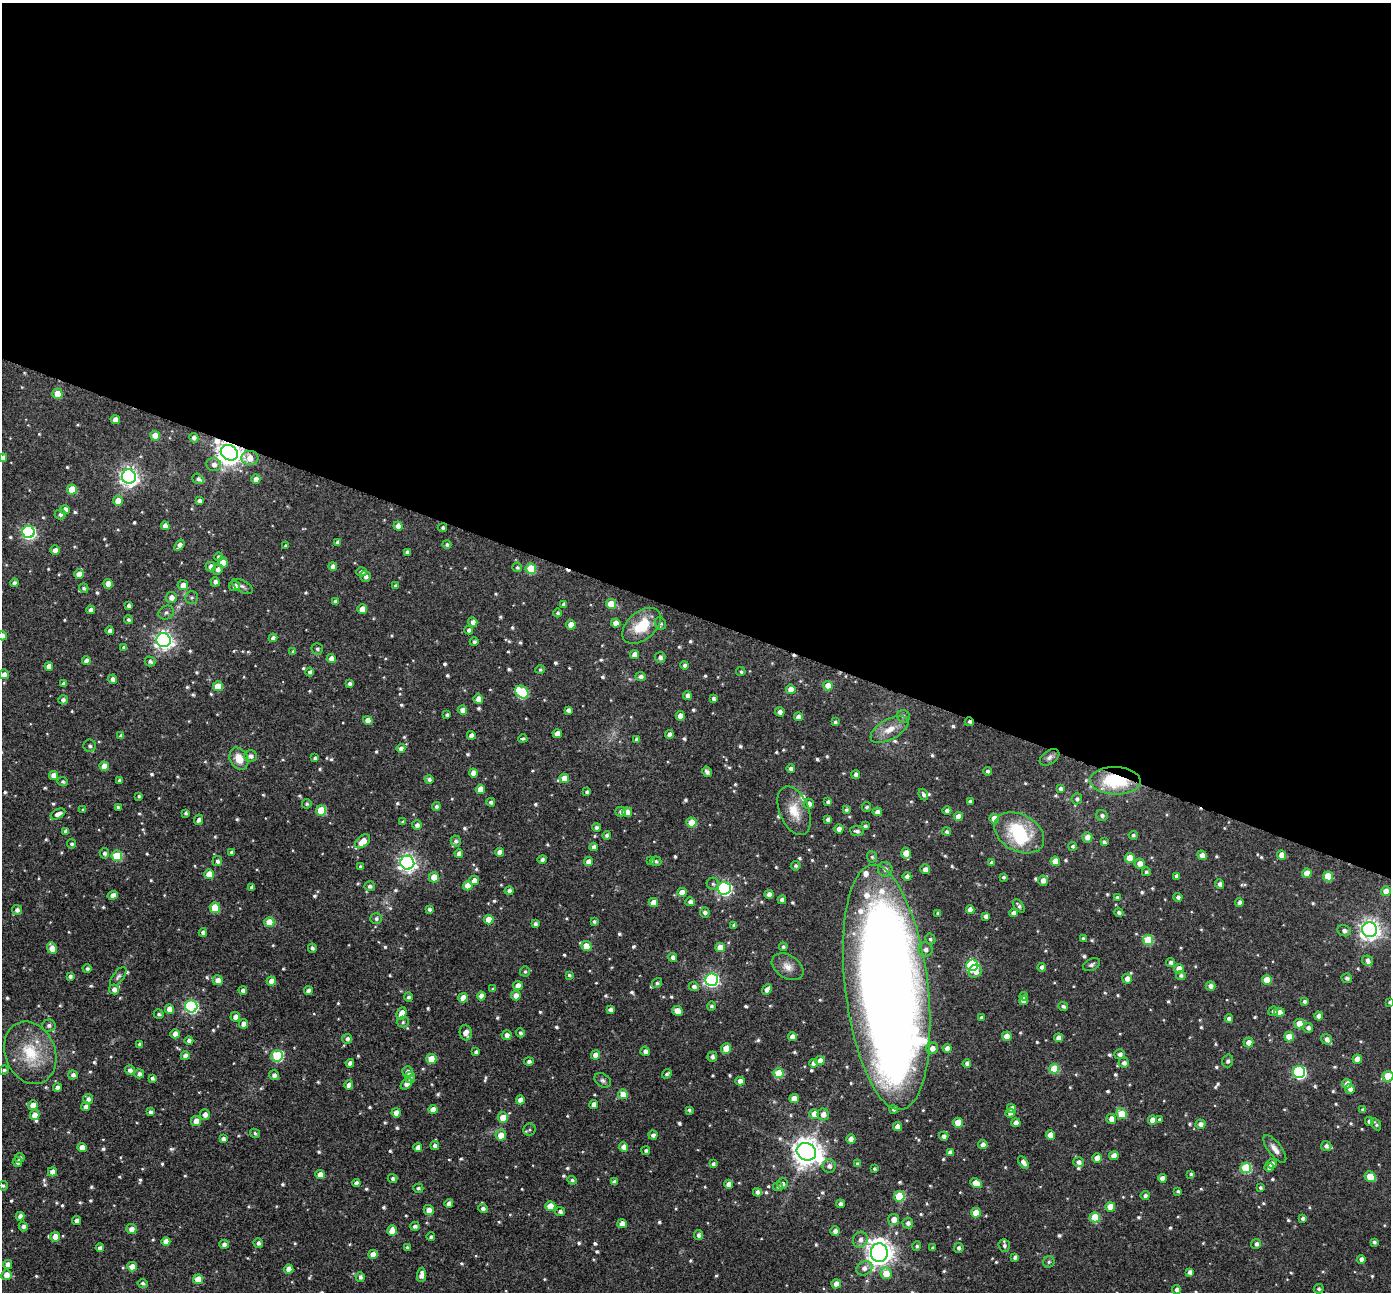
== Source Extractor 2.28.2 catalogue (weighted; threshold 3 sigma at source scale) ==
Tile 3 of 4 x 4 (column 3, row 1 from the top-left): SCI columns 2788-4176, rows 4020-5309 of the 5573 x 5589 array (HDU 1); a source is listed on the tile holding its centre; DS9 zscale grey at full resolution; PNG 1393 x 1294 px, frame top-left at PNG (2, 3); each listed source drawn as its Kron ellipse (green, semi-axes under 4 px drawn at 4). Shown black and unused: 48% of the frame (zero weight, under 8 of 16 exposures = <1% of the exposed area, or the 3 px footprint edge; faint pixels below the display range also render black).
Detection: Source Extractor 2.28.2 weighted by HDU 2 'WHT'; one run over the whole footprint, this tile lists its part. Background 0.0453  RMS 0.0065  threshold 0.0267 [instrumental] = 3 sigma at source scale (4.09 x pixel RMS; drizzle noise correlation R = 1.36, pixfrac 0.8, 0.05/0.05 arcsec/px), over >= 5 px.
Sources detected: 834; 1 too faint to see at this stretch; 2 inside a brighter object's white glare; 2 cosmic-ray / hot-pixel residue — neither listed nor drawn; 11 inside a brighter listed object's ellipse — not listed separately; of the other 818, all 500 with FLUX_AUTO >= 1.11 (the completeness limit of this list) listed and drawn (318 fainter detections not listed), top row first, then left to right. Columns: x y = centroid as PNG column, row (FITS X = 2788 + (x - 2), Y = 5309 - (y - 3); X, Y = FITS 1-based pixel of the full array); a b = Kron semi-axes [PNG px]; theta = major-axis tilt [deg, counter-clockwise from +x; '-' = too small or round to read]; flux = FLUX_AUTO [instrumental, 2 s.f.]
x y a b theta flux
57 394 5 5 - 14
115 420 4 4 - 4.4
155 436 5 4 - 10
194 438 5 4 - 2.3
229 453 9 7 -31 660
3 458 4 4 - 2.5
250 458 8 7 - 6.6
214 464 7 6 - 3.2
129 477 7 7 - 290
198 479 6 5 - 1.6
256 479 4 4 - 3.7
72 490 5 5 - 17
118 501 5 5 - 6.7
199 501 4 4 - 2
65 510 5 4 - 4.3
60 514 5 5 - 1.7
165 526 4 4 - 4.6
398 526 5 4 - 5.2
443 528 4 4 - 1.2
29 532 6 6 - 120
337 542 4 4 - 1.8
447 544 4 4 - 1.4
179 545 6 4 54 2.9
286 546 3 3 - 1.2
55 550 5 5 - 3.3
407 552 4 4 - 1.8
219 557 4 4 - 1.7
223 562 5 5 - 10
333 566 4 4 - 3.7
211 567 5 4 - 4.3
517 567 5 4 - 1.2
218 569 5 5 - 2.7
531 569 5 5 - 22
361 572 5 4 - 2.1
79 574 5 4 - 4.8
365 576 5 5 - 2.5
215 582 5 4 - 2.3
14 583 4 4 - 2
108 584 5 4 - 7.3
183 585 5 5 - 5
235 586 5 5 - 3
242 586 11 5 -29 1.9
396 586 4 4 - 1.5
84 588 5 4 - 1.5
171 597 5 5 - 3.6
192 597 6 6 - 1.4
335 601 4 4 - 1.1
564 604 4 4 - 2
611 604 5 5 - 15
129 605 4 4 - 1.6
362 609 5 4 - 9.1
91 610 4 4 - 2.7
166 613 8 6 26 1.6
558 613 4 4 - 1.2
128 620 4 4 - 1.3
473 622 5 4 - 3.4
616 623 5 4 - 5.7
660 624 6 5 - 1.5
571 625 5 4 - 6.8
642 626 22 14 41 19
469 630 4 4 - 2.3
110 631 4 4 - 2.3
2 636 5 4 - 2.5
273 638 4 4 - 2.3
164 640 7 7 - 290
474 642 4 4 - 1.6
124 647 4 4 - 1.9
317 649 6 6 - 1.6
293 652 4 4 - 1.3
635 655 4 4 - 5.3
660 657 5 5 - 2.3
331 659 4 4 - 3.6
86 661 4 4 - 3.9
150 661 5 5 - 1.9
685 665 4 4 - 1.8
49 666 4 4 - 4
540 670 4 4 - 1.1
310 672 4 4 - 1.5
741 672 5 4 - 1.1
4 674 5 4 - 2.8
641 676 5 4 - 2.1
112 679 5 4 - 2.4
64 684 4 4 - 1.9
349 684 4 4 - 1.7
218 686 5 5 - 12
828 686 5 4 - 8.5
791 689 5 4 - 6.7
522 692 7 5 -40 44
687 695 4 4 - 2.6
713 698 4 4 - 1.7
478 699 5 4 - 5.9
63 700 5 4 - 1.8
462 710 4 4 - 4.7
568 710 4 4 - 2.2
780 712 5 4 - 2.7
447 715 4 3 - 1.5
680 716 5 4 - 5.3
903 716 6 6 - 1.5
798 717 4 4 - 3.6
368 720 5 4 - 5.9
835 722 3 3 - 1.3
969 722 5 4 - 1.6
889 729 21 10 29 8.8
557 734 5 4 - 6.1
669 734 4 4 - 2.9
471 735 4 4 - 3.8
121 736 4 4 - 2.3
523 739 4 4 - 1.1
636 740 4 4 - 1.9
90 746 6 6 - 1.8
401 748 4 4 - 2.6
250 756 6 6 - 2.5
1049 757 11 6 35 2.2
315 758 4 3 - 1.3
239 759 12 8 -62 8.8
104 766 5 4 - 7
791 769 4 4 - 2
987 771 4 4 - 1.6
707 772 5 4 - 2
473 773 4 4 - 4
53 775 4 4 - 4.4
856 775 4 4 - 2.8
564 778 5 4 - 9.8
429 779 4 4 - 1.9
119 780 3 3 - 1.3
1115 781 25 14 -1 35
63 782 5 4 - 1.3
480 789 4 4 - 8.5
1060 789 4 3 - 1.7
587 792 4 3 - 1.4
923 795 6 4 -65 1.6
139 796 3 3 - 1.2
1077 799 5 5 - 1.5
491 802 4 4 - 1.6
828 802 4 4 - 1.3
970 802 4 3 - 1.8
307 804 5 4 - 1.2
809 804 5 5 - 3.5
436 806 4 4 - 1.7
118 807 4 3 - 1.1
867 807 5 4 - 1.2
83 810 4 3 - 1.2
321 810 5 5 - 19
846 810 4 3 - 1.2
621 811 5 5 - 1.9
794 811 25 14 -67 12
947 811 4 4 - 2
627 812 5 4 - 6.1
877 812 4 4 - 3.1
186 813 4 4 - 1.4
58 814 8 4 29 3.3
958 816 4 4 - 5.9
1102 816 6 5 - 1.8
828 819 4 4 - 2.2
994 819 5 5 - 9.6
198 820 5 4 - 2
403 822 4 4 - 1.2
691 822 5 5 - 9
417 825 5 5 - 2.3
865 826 4 3 - 1.3
596 827 4 4 - 1.8
839 829 4 4 - 4.7
65 831 4 4 - 2.1
857 831 7 5 -6 1.9
947 832 4 4 - 1.4
1019 833 27 18 -29 40
607 835 4 4 - 1.7
1133 835 4 4 - 1.3
1087 837 5 5 - 4.1
362 841 9 5 38 8.7
456 841 5 5 - 1.5
1104 842 4 3 - 1.4
72 844 4 4 - 1.3
1073 846 4 4 - 1.3
594 847 4 4 - 2.8
231 852 4 4 - 1.3
499 852 4 4 - 3.5
104 853 5 4 - 1.8
459 853 4 4 - 3.2
906 853 5 4 - 9.7
1202 855 5 4 - 4
1282 855 4 4 - 6.3
117 856 5 5 - 30
872 857 6 5 - 1.2
1130 858 5 5 - 14
542 860 5 4 - 1.7
217 861 5 5 - 2
650 861 4 4 - 1.1
656 861 5 5 - 1.4
1055 861 5 4 - 8.7
588 862 4 4 - 5.7
407 863 7 7 - 270
992 863 4 4 - 2.1
1140 863 5 5 - 4.6
360 866 4 4 - 1.2
796 866 5 4 - 1.3
885 869 7 7 - 2.6
925 869 5 4 - 3.1
1146 872 4 4 - 1.3
1307 873 5 4 - 8.5
209 874 5 4 - 10
907 876 4 4 - 2.7
1177 876 4 4 - 2.1
1328 876 5 5 - 16
434 877 5 5 - 8.1
1003 877 3 3 - 1.2
1043 880 5 5 - 3.5
474 881 5 4 - 3.7
713 884 6 6 - 1.4
1220 884 4 4 - 2.1
370 886 5 5 - 2
468 886 5 4 - 7.6
252 887 4 4 - 2.2
724 888 6 6 - 130
509 891 4 4 - 2.3
1386 891 5 5 - 5.9
682 892 5 4 - 6.5
769 894 4 4 - 3.3
113 895 5 4 - 3.5
1117 897 4 3 - 1.2
1178 897 4 4 - 2
782 900 4 4 - 2.7
690 902 4 4 - 2.8
653 903 5 4 - 8.1
1239 903 4 4 - 2.9
1019 906 7 4 -53 1.8
215 908 5 5 - 20
429 909 4 4 - 1.5
17 910 5 5 - 2.3
970 910 4 4 - 4
705 912 5 4 - 2
1119 912 4 4 - 1.8
938 913 4 4 - 1.5
1013 913 4 4 - 3.5
986 916 4 4 - 2.2
376 918 6 5 - 1.4
489 920 5 4 - 9.1
269 922 5 5 - 13
594 922 4 3 - 1.3
535 924 4 4 - 1.7
734 925 4 3 - 1.6
1370 930 7 7 - 380
1344 931 7 5 -12 2.3
203 932 4 4 - 2.4
1083 938 4 3 - 1.1
930 939 6 5 - 1.3
1148 940 5 5 - 27
586 946 5 5 - 8.3
720 947 5 4 - 7.9
783 947 4 4 - 1.5
52 948 6 4 -66 8.2
312 948 4 4 - 1.6
925 949 7 7 - 2.7
673 957 4 4 - 2.4
1367 960 5 4 - 2.2
1171 962 4 4 - 1.9
972 965 6 5 - 81
1092 965 9 5 26 1.6
788 967 17 11 -32 5.4
1042 967 4 4 - 2.2
87 969 4 4 - 1.4
1179 969 5 4 - 7.1
525 971 5 5 - 1.2
975 971 7 6 - 4.8
569 975 4 3 - 1.1
1181 975 5 4 - 1.5
70 976 4 3 - 1.8
118 977 11 5 51 1.7
1347 978 5 5 - 1.7
1127 979 5 5 - 3.9
218 980 5 4 - 4.6
711 980 6 6 - 140
1267 980 5 5 - 14
271 981 4 4 - 5.4
657 983 5 4 - 1.2
518 986 5 4 - 4.1
694 986 5 4 - 2.3
1210 986 5 4 - 2.7
887 987 123 41 -83 1200
114 989 5 5 - 3.6
493 989 4 4 - 1.1
767 989 5 4 - 4.1
243 990 4 4 - 2.2
308 991 4 4 - 2.6
481 996 4 4 - 3.8
516 996 5 4 - 4.7
1024 996 4 4 - 1.3
408 997 5 4 - 1.7
463 998 5 4 - 7.2
1023 1001 4 4 - 3.9
1304 1001 4 4 - 1.5
1390 1002 4 3 - 1.1
191 1006 6 6 - 100
711 1006 5 4 - 1.3
1063 1006 5 4 - 1.4
169 1009 4 4 - 6.5
610 1009 4 4 - 2.2
677 1011 5 4 - 6
1273 1011 5 5 - 1.7
1279 1012 5 4 - 3.5
159 1014 5 5 - 1.4
402 1014 6 4 67 9
1319 1016 4 4 - 3.8
235 1017 5 4 - 3.1
982 1017 3 3 - 1.3
1229 1019 4 4 - 2.5
403 1022 6 5 - 1.2
243 1024 4 4 - 4.1
1299 1024 5 5 - 8.9
49 1025 7 6 - 2
1308 1028 5 5 - 2.2
466 1033 8 6 -86 3.9
520 1033 4 4 - 1.5
175 1034 4 4 - 4.8
507 1035 5 4 - 3.1
1007 1036 4 4 - 8.3
792 1037 4 4 - 3.8
1289 1037 5 5 - 9.5
1059 1038 4 4 - 3.9
347 1039 5 5 - 1.9
1326 1039 5 5 - 2.9
189 1040 4 4 - 1.9
1248 1042 5 5 - 4.3
139 1044 4 3 - 1.3
726 1048 5 5 - 11
932 1048 6 5 - 4.1
947 1049 4 4 - 3.8
645 1051 5 4 - 3
476 1052 4 4 - 1.8
30 1053 32 25 -68 28
1120 1054 5 5 - 2.2
595 1055 4 4 - 5
185 1056 4 4 - 3.4
277 1056 6 5 - 44
712 1057 5 5 - 2.4
431 1059 5 5 - 16
1357 1059 4 4 - 5.8
529 1061 5 4 - 1.7
820 1061 4 4 - 5.8
1228 1061 6 5 - 1.5
350 1063 4 4 - 2.7
813 1063 4 4 - 3.1
1124 1063 5 5 - 2.4
967 1064 4 4 - 2.3
1054 1069 5 5 - 21
4 1070 5 4 - 1.3
130 1070 5 5 - 2.4
408 1072 5 5 - 2.9
1299 1072 6 6 - 94
779 1073 5 5 - 22
139 1074 5 4 - 2.2
667 1074 5 4 - 1.3
73 1075 5 4 - 2.2
274 1075 5 5 - 2.3
1388 1076 6 5 - 21
410 1077 6 5 - 1.8
152 1078 4 4 - 1.5
603 1080 9 6 -32 1.8
740 1081 4 4 - 3.9
406 1084 7 4 46 4.3
1347 1084 5 4 - 6.2
349 1085 4 4 - 3.8
57 1087 4 4 - 2.8
1350 1089 5 4 - 3.1
623 1094 5 5 - 8.1
88 1099 5 5 - 2.3
794 1099 5 4 - 7.1
520 1100 4 4 - 4
33 1105 5 4 - 5.4
594 1105 4 4 - 3.8
86 1107 4 4 - 3.6
1012 1108 5 4 - 4.1
894 1109 4 4 - 1.4
433 1110 4 4 - 6.3
689 1110 4 3 - 1.1
1362 1110 4 4 - 1.2
150 1112 4 4 - 1.9
396 1113 4 4 - 5.6
1010 1113 4 4 - 2.6
814 1114 5 5 - 7.5
823 1114 6 5 - 4
1121 1114 6 5 - 17
34 1115 5 5 - 5.7
205 1115 5 5 - 3.6
503 1118 5 5 - 11
1111 1119 5 5 - 3.8
1152 1120 4 4 - 5.4
1159 1120 3 3 - 1.2
196 1121 5 5 - 5.5
1369 1121 4 4 - 2.2
958 1123 5 5 - 12
1016 1123 4 4 - 4.5
1200 1124 5 4 - 3
1376 1124 7 3 -58 1.2
897 1127 4 4 - 5.4
530 1130 6 6 - 1.1
255 1133 5 4 - 1.2
501 1135 5 5 - 8.3
653 1135 4 4 - 2.3
1050 1135 4 4 - 7.2
944 1136 5 4 - 2.2
223 1139 4 4 - 2.4
851 1139 4 4 - 4.6
435 1145 4 4 - 2.2
983 1145 5 4 - 3.5
1326 1146 5 5 - 2.2
623 1147 5 4 - 4.2
82 1148 5 4 - 5.6
418 1148 4 4 - 4.4
1275 1149 16 6 -52 4.1
646 1151 4 4 - 1.4
806 1152 10 8 -27 840
950 1152 4 4 - 2.8
1114 1156 4 4 - 4.9
20 1158 5 4 - 1.8
1097 1158 4 4 - 7.6
17 1162 5 4 - 2.1
1023 1162 7 4 -54 3.4
1078 1162 5 5 - 2.9
713 1164 4 4 - 1.4
857 1164 4 3 - 1.8
1271 1164 5 4 - 2.6
829 1166 6 6 - 2.6
1269 1167 4 4 - 3
1246 1168 5 5 - 38
874 1169 3 3 - 1.1
52 1172 4 4 - 4.6
1191 1174 4 3 - 1.3
320 1175 4 4 - 5.1
1370 1177 6 5 - 13
1162 1178 4 4 - 3.6
393 1179 5 4 - 1.7
572 1180 5 4 - 1.2
614 1182 4 4 - 2.3
356 1183 4 4 - 2.7
976 1183 6 4 -28 8.7
729 1184 4 4 - 4.1
782 1184 5 5 - 1.9
3 1186 5 4 - 1.2
778 1187 5 4 - 1.4
418 1188 5 4 - 1.3
1260 1188 3 3 - 1.2
1178 1191 4 3 - 1.2
757 1192 4 4 - 2.8
899 1196 5 5 - 23
1145 1196 4 4 - 1.8
449 1204 4 4 - 3.3
841 1204 4 4 - 2.4
550 1206 5 4 - 12
1110 1207 5 4 - 9.1
483 1209 5 4 - 2
429 1210 5 4 - 4.9
560 1211 5 4 - 1.8
976 1213 5 5 - 13
20 1216 4 4 - 2.7
1095 1217 5 5 - 19
1303 1218 4 4 - 1.7
894 1219 5 5 - 5.3
77 1220 4 4 - 2.5
908 1223 5 5 - 2.2
622 1224 5 4 - 4.6
23 1226 5 4 - 1.9
415 1226 5 4 - 1.8
131 1229 5 5 - 4.6
392 1231 5 5 - 9.3
835 1231 5 4 - 2.7
698 1235 5 4 - 2.1
55 1237 5 5 - 6.3
431 1237 4 3 - 1.4
860 1240 8 7 - 3.1
166 1242 4 4 - 4.7
1374 1242 4 4 - 1.4
258 1243 5 4 - 2
224 1244 5 4 - 2.3
1256 1244 5 5 - 2.2
1004 1245 6 5 - 1.8
917 1246 4 4 - 1.3
407 1247 4 4 - 1.1
100 1248 4 4 - 2.3
933 1248 4 3 - 1.2
959 1248 5 5 - 1.7
879 1253 9 8 - 700
373 1254 5 4 - 5.5
1015 1257 4 3 - 1.8
1361 1259 4 4 - 2.9
1049 1262 6 5 - 1.3
8 1264 4 4 - 3.4
132 1267 5 4 - 6.6
864 1268 8 7 - 3.6
289 1269 4 4 - 5.5
1190 1272 4 4 - 2.6
886 1273 6 5 - 11
6 1275 5 5 - 5
421 1275 7 4 83 4.2
360 1277 5 4 - 2
198 1279 5 5 - 13
143 1283 5 4 - 1.5
836 1284 4 4 - 4.3
1319 1289 5 4 - 1.4
1176 1290 5 4 - 1.9
Overlapping masked pixels (flux is a lower limit): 4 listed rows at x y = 229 453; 250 458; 969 722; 1115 781
Isophote crosses this tile's border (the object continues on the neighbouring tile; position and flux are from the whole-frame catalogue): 6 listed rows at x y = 3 458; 2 636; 887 987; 1390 1002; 1388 1076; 1176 1290